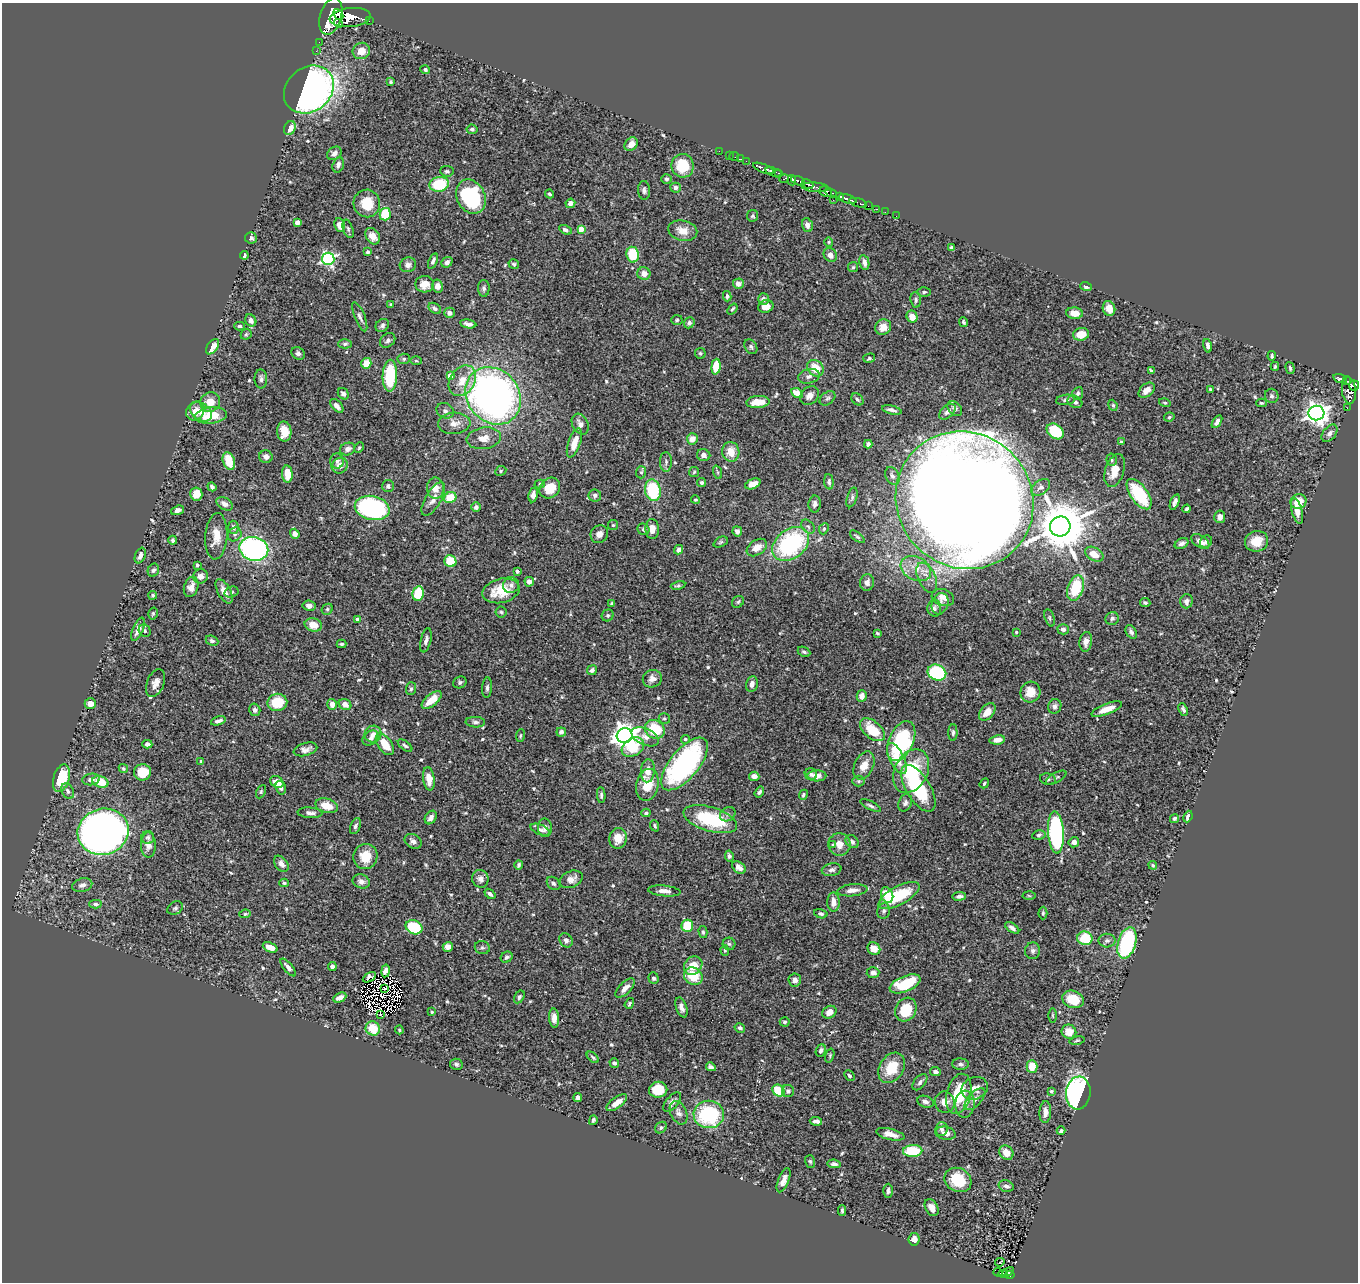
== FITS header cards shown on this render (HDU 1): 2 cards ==
NAXIS1  =                 1356
NAXIS2  =                 1280

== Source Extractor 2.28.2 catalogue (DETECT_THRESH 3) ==
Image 1356 x 1280 px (HDU 1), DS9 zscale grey, 1 PNG px = 1 image px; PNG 1360 x 1284 px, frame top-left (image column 1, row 1280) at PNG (2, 3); each listed source drawn as its Kron ellipse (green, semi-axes under 4 px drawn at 4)
Background 0.504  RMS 0.021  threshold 0.0617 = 3 sigma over >= 5 px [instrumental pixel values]
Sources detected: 599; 8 with non-positive FLUX_AUTO (blend fragments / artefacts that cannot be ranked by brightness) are neither listed nor drawn; of the other 591, the 500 brightest by FLUX_AUTO listed and drawn (91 fainter detections omitted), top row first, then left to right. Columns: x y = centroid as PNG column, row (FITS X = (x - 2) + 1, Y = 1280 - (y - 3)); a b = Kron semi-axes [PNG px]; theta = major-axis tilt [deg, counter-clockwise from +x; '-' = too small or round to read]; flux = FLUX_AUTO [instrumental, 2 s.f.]
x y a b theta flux
338 14 6 4 -48 850
331 16 19 10 73 4600
350 17 21 9 6 2500
369 21 2 2 - 24
338 23 5 3 - 250
319 42 2 2 - 5.2
316 51 2 2 - 6
361 51 9 8 - 15
425 70 5 4 - 3.3
391 82 3 3 - 1.7
309 90 27 22 39 600
290 128 7 5 63 13
472 129 5 4 - 3.1
631 144 7 6 - 11
719 151 2 2 - 7.8
334 153 8 6 38 5.5
730 155 3 2 - 14
734 157 5 3 - 7.9
741 159 2 2 - 7.2
746 161 2 2 - 9.5
338 165 8 5 73 5.3
683 166 12 11 - 42
764 168 11 4 -22 860
447 171 7 5 -5 2.7
774 172 9 4 -19 350
779 174 3 2 - 110
666 179 5 5 - 2.9
784 179 5 3 - 100
792 180 5 3 - 150
798 181 7 3 -20 230
439 184 10 7 11 67
807 184 6 3 -23 240
815 187 13 4 -4 210
675 188 5 5 - 5.2
644 190 9 6 -86 4.1
826 192 6 5 - 860
831 193 6 3 -25 250
550 194 4 3 - 2.3
840 196 4 3 - 260
471 197 18 14 -63 140
848 199 9 3 -16 580
833 200 2 2 - 21
367 203 14 13 - 32
570 203 5 4 - 7
858 203 9 3 -18 50
868 206 2 2 - 3.2
876 209 3 2 - 13
885 212 2 2 - 7.5
385 214 6 5 - 48
753 216 6 5 - 2.2
896 216 2 2 - 3.5
297 222 4 4 - 13
340 225 7 5 -80 12
807 225 7 5 -72 6.2
348 229 9 5 -72 3
581 229 4 4 - 20
565 230 6 4 -31 4.1
683 231 15 10 -12 16
373 236 9 6 -55 12
251 238 6 5 - 5.4
829 242 5 4 - 1.7
952 247 4 3 - 2.9
368 252 3 3 - 3.2
244 255 4 3 - 3
633 255 8 6 -80 48
830 255 7 6 - 6.9
328 259 6 6 - 250
433 261 8 4 69 4.2
447 262 6 5 - 4.3
864 262 7 5 -78 6.9
514 264 5 4 - 2.5
408 265 8 7 - 5.9
853 267 5 5 - 2
644 274 6 6 - 11
425 284 9 8 - 14
738 284 5 5 - 8.2
437 286 6 5 - 10
1086 287 6 4 -20 3.8
484 288 8 6 88 3.8
924 292 6 4 2 2.4
727 296 5 4 - 2.6
763 299 6 5 - 5.6
916 300 8 5 -85 3.2
391 304 3 3 - 2
766 307 8 6 21 14
435 308 7 4 -36 4.1
1109 308 7 6 - 12
732 309 6 3 51 2.3
449 313 5 5 - 5.2
1075 313 8 5 -4 13
360 317 15 5 -68 5.2
912 317 6 5 - 16
251 320 6 5 - 6.3
677 320 5 5 - 2
964 322 5 3 - 2.4
689 323 6 5 - 3.4
468 324 8 4 -9 5.8
382 325 7 6 - 4
239 326 5 4 - 2
883 327 8 7 - 13
246 334 6 5 - 2
1081 334 8 6 12 21
388 340 8 6 41 3.9
345 344 7 4 1 2.6
1208 346 7 4 -75 4.4
212 347 8 5 53 18
751 347 8 6 -57 3.3
298 353 7 6 - 4.1
700 353 5 5 - 2.3
1272 356 4 3 - 2.8
869 358 6 4 15 2.1
404 359 6 5 - 2.7
416 361 6 4 -1 1.8
366 363 6 5 - 22
1275 366 4 3 - 1.7
716 367 8 4 85 32
815 368 9 7 -45 28
1290 368 6 3 -74 2.2
1151 370 4 3 - 2.3
390 376 16 7 88 73
450 376 4 4 - 15
809 376 11 7 13 6.3
261 379 9 6 -89 4.3
1340 379 7 3 -17 85
1346 380 4 3 - 46
462 381 16 12 57 25
1354 385 5 5 - 260
1210 389 4 4 - 1.8
1147 390 9 6 41 9.4
1349 390 13 7 -84 460
797 393 6 4 -29 17
1078 393 6 5 - 3
343 394 6 5 - 5.5
493 396 30 26 -50 730
809 396 10 8 46 9.3
1272 396 7 6 - 3.5
827 398 9 6 39 3.7
857 399 7 5 -44 2.8
1066 400 9 5 7 3.5
210 402 10 9 - 17
758 402 12 6 5 22
1075 402 8 6 -29 4
1165 403 6 4 -16 1.9
1261 403 5 4 - 2.2
1113 405 5 4 - 1.9
337 406 8 5 -49 7
1347 408 2 2 - 4.5
955 409 8 6 -46 4.1
892 410 10 4 -13 4.7
195 411 10 8 51 12
445 411 9 7 -29 5.2
201 412 12 8 -33 16
947 412 10 6 42 6
1316 413 8 7 - 890
211 416 16 8 7 35
1169 417 5 4 - 2.2
1217 422 7 4 58 4.8
454 423 16 10 5 13
580 424 11 8 -61 7.6
1055 431 9 7 -38 59
284 432 10 7 -87 19
1329 433 10 6 50 5.5
484 438 17 10 8 15
692 439 5 5 - 14
1121 442 4 3 - 2
574 443 15 6 71 22
868 444 4 4 - 4.5
359 448 6 3 62 1.8
348 449 8 6 18 5.9
731 452 10 8 -80 19
704 455 7 6 - 6
266 457 7 6 - 6.2
1112 460 6 5 - 2.3
229 461 9 6 -71 29
337 461 7 7 - 4
666 462 10 6 90 3.9
340 466 8 7 - 12
1115 470 17 9 73 21
501 471 6 4 25 1.9
641 472 6 5 - 2.7
694 472 5 5 - 2.1
717 472 7 4 -71 2.2
287 474 8 5 -85 23
892 476 9 6 -61 5
829 482 7 4 -85 3
702 483 4 4 - 2.9
540 484 5 4 - 2.1
753 484 8 5 24 13
388 486 6 6 - 4.1
212 487 5 3 - 3.2
1041 487 10 7 35 6.2
435 488 10 8 -89 11
550 488 11 9 45 28
653 490 11 8 -78 79
196 494 7 6 - 19
1139 494 18 8 -54 78
533 495 7 5 81 6.9
595 495 6 6 - 3.7
450 497 6 5 - 31
852 497 10 5 73 3.2
433 499 18 8 60 11
695 500 4 4 - 1.8
965 500 71 67 -44 5900
1298 501 8 7 - 19
1175 502 8 4 70 5.2
225 504 9 6 -30 8
815 504 8 6 89 5.8
476 507 5 5 - 4.2
372 508 17 12 -13 220
1187 509 4 3 - 2.4
178 510 7 4 20 5.9
1297 511 13 5 -75 16
1220 517 6 5 - 7.2
613 525 5 5 - 2
808 526 8 5 -48 3.5
1060 526 10 10 - 8000
233 527 6 5 - 5.9
643 529 6 5 - 2.6
652 529 10 7 -87 11
824 529 6 4 67 2.4
737 531 5 4 - 5.5
235 534 7 6 - 4
295 534 5 4 - 8
599 534 9 8 - 8.9
216 536 23 11 86 20
857 537 9 4 -37 2.5
173 540 4 3 - 3.3
1256 541 12 10 16 22
721 542 7 5 26 2.5
1200 542 10 6 -33 9
1206 542 6 5 - 4.6
791 544 20 14 38 160
1182 544 7 5 27 5.2
757 548 11 7 34 14
254 549 14 12 -12 320
679 550 5 4 - 6.6
1094 554 10 6 -29 17
140 556 8 5 68 7.8
450 561 6 6 - 42
197 565 4 3 - 3.6
916 569 16 11 -27 20
153 570 6 5 - 3.4
517 571 4 3 - 4.6
200 576 7 7 - 8.1
927 578 16 8 -65 13
529 582 5 4 - 7.4
867 583 8 7 - 5.5
511 585 8 8 - 5.5
678 585 7 3 11 2.2
191 587 10 7 72 10
1076 588 13 8 71 56
224 591 13 6 -61 13
501 591 19 12 13 39
231 592 7 5 16 2.6
418 593 7 5 78 43
153 595 4 4 - 2.3
943 598 11 8 -18 9
1186 601 7 6 - 5.3
738 602 6 5 - 2.5
612 603 4 3 - 1.8
1145 603 5 4 - 2.8
940 604 11 8 70 7.6
309 606 6 5 - 6.7
934 608 8 7 - 4.9
327 609 6 5 - 2.5
501 612 5 5 - 2.7
153 613 6 4 75 2.2
608 615 6 5 - 2.9
1050 618 9 5 -73 2.3
1112 618 7 6 - 3.5
358 619 4 4 - 11
313 625 9 6 -13 15
138 629 12 5 68 8.4
1063 629 5 5 - 4.8
145 631 6 5 - 3
1016 632 3 3 - 1.7
1131 632 7 5 -60 4.6
877 633 4 3 - 2
426 640 12 5 77 5.4
212 641 6 5 - 3.5
1086 642 10 6 81 7.1
342 644 5 4 - 2.7
804 652 7 4 -26 3.2
592 670 5 4 - 4.4
937 673 9 7 -22 120
652 679 9 8 - 10
460 682 7 5 28 2.7
155 683 15 8 68 9.5
752 684 8 6 78 7.2
487 688 10 5 86 3.9
411 689 6 5 - 3
1030 692 10 10 - 21
862 696 5 5 - 7.6
432 700 12 5 39 20
277 702 10 8 11 42
90 703 5 5 - 11
332 704 5 5 - 8.5
345 704 6 5 - 8.5
1055 706 7 6 - 5
1107 709 16 5 21 19
255 710 6 5 - 5.7
1183 710 6 4 -66 3.2
987 712 10 6 48 15
664 718 6 5 - 2.4
218 721 8 4 17 5.3
475 722 10 5 -4 4
655 729 10 9 - 51
872 730 14 8 -40 37
561 732 5 4 - 3.8
953 733 8 4 89 3.2
373 734 8 8 - 7.5
520 736 6 4 83 1.8
625 736 8 7 - 1300
645 737 14 8 -25 10
370 738 9 6 40 5.3
685 739 4 4 - 3.2
997 740 8 4 8 9.5
901 741 21 12 65 140
147 744 5 4 - 5.2
385 744 12 7 -54 27
405 746 8 4 -37 2.8
633 747 12 8 33 47
305 749 12 6 15 6.4
897 758 17 7 -64 24
201 762 3 3 - 3
684 764 32 14 50 270
864 766 15 9 64 14
123 768 5 4 - 2
648 771 11 7 86 13
911 771 23 16 62 72
142 772 9 8 - 26
811 774 6 6 - 4.3
754 776 5 4 - 8.5
817 776 9 5 0 10
61 778 14 8 73 49
1056 778 11 5 29 3.2
91 779 9 5 7 4.8
429 779 12 6 -82 19
1048 779 8 5 -11 3
859 781 6 5 - 2.4
100 782 8 5 -17 34
277 782 7 5 -30 16
984 783 5 3 - 2.3
647 785 16 11 79 33
281 788 7 5 -72 5.8
918 788 26 12 -59 120
68 791 8 5 -64 4.7
261 792 7 4 64 2.2
759 792 6 4 55 3.5
601 795 8 4 -87 3.1
803 795 5 4 - 2.2
905 803 9 6 65 5
327 806 11 7 -15 23
871 806 11 4 -26 3.4
310 813 12 5 -4 6.6
646 813 4 4 - 2.8
728 814 8 6 34 3.9
1188 816 6 4 67 5.8
431 818 7 5 56 6.5
1174 818 5 4 - 3.1
710 819 28 12 -17 93
355 826 8 5 67 3.7
655 826 6 4 -70 2.5
545 828 9 7 -86 6.2
540 830 10 5 -22 3.8
103 832 26 23 18 1300
1056 833 21 8 -86 210
1039 835 7 5 11 2.9
148 837 6 6 - 3.2
618 838 10 8 79 22
413 841 9 6 -34 6
852 842 7 5 -43 4.2
1074 842 5 5 - 4.7
839 844 11 11 - 13
148 845 12 7 -89 8.6
833 845 4 3 - 1.9
365 856 12 12 - 26
729 856 5 4 - 3.5
281 864 9 6 -52 6.9
519 865 5 4 - 2.6
1153 865 4 4 - 2
739 867 7 5 -37 7.1
832 870 10 6 10 4.9
480 879 9 8 - 7.5
571 879 12 8 22 9.1
361 881 9 6 -22 7.1
284 883 4 4 - 1.9
554 883 7 5 -44 3.4
82 885 10 6 15 6
852 890 15 6 6 9.9
664 891 16 5 -5 9.7
490 894 6 4 -40 4.1
887 895 8 6 -70 37
899 896 23 9 28 68
959 896 7 4 7 5.5
1029 896 6 4 -3 1.8
833 902 9 6 -89 11
95 904 6 4 -2 2.8
175 908 8 6 29 3.4
884 911 8 6 78 3.6
1043 913 6 4 89 2.4
245 914 6 4 9 2
821 914 7 4 -14 3.5
687 926 6 6 - 43
414 927 8 6 -24 73
1012 928 8 4 -35 4.4
703 932 6 4 -76 2.3
1085 938 7 7 - 46
566 940 7 6 - 4.5
1107 941 8 7 - 4.4
1127 943 16 9 74 140
729 944 6 6 - 2.8
270 947 8 4 -22 15
448 947 5 5 - 11
482 948 7 6 - 3.4
874 949 6 6 - 17
725 950 5 4 - 1.9
1033 951 8 7 - 4.8
507 957 6 5 - 3.3
693 966 10 8 46 21
288 967 11 4 -51 6.7
332 967 4 4 - 4.9
386 971 6 4 79 7.4
873 973 6 5 - 6.3
693 976 9 8 - 33
369 977 7 4 30 5.5
654 978 6 5 - 3.2
795 980 6 6 - 7.4
905 984 16 7 23 62
625 988 12 5 45 8.4
384 989 3 3 - 2.2
519 997 7 4 59 3.1
340 998 7 4 26 7.5
1073 999 11 8 -20 38
629 1003 6 4 54 2
681 1007 10 5 -71 6.6
906 1010 12 10 60 38
432 1012 3 3 - 1.8
829 1012 7 6 - 11
381 1014 3 2 - 1.8
1053 1016 7 3 -89 1.8
554 1018 9 5 -87 9.9
785 1022 5 4 - 2.7
373 1028 7 7 - 31
740 1028 5 4 - 3.9
399 1030 4 3 - 1.7
1069 1032 7 7 - 17
1077 1040 7 3 11 1.7
821 1051 6 4 67 3.8
830 1056 7 4 73 2
593 1057 7 3 -42 2.3
614 1063 5 4 - 4.4
456 1064 6 5 - 2.9
960 1064 8 5 -1 3.5
1032 1066 6 5 - 25
711 1067 5 4 - 4.2
891 1068 16 12 57 37
935 1072 5 4 - 4.3
849 1076 6 4 -47 2.5
920 1082 9 5 51 4.2
975 1088 13 11 25 11
658 1090 9 8 - 35
778 1090 6 5 - 37
788 1091 6 6 - 4.6
1051 1091 4 3 - 1.9
1078 1093 16 12 83 270
959 1094 20 12 76 59
578 1098 4 4 - 5.7
975 1099 13 6 48 7.9
672 1102 12 6 50 6.7
925 1102 8 5 -20 5.1
945 1102 11 9 -75 12
617 1103 12 5 36 12
965 1104 13 9 86 11
1045 1112 11 6 87 8.6
679 1113 12 8 -65 6.7
709 1114 15 13 2 120
593 1120 5 3 - 3.1
816 1121 6 3 -8 4.6
661 1128 6 5 - 3
942 1129 7 6 - 5
1061 1131 4 4 - 4.3
946 1133 10 6 -12 9.3
890 1134 14 5 -14 12
913 1151 10 6 4 50
1006 1153 7 6 - 14
810 1161 6 5 - 2.3
834 1164 7 4 -8 4.1
783 1180 13 5 68 9.2
958 1180 14 11 -29 43
1006 1186 8 5 -15 4.9
888 1191 7 4 88 3.6
932 1208 9 6 -62 9.7
842 1210 5 3 - 2.4
914 1239 6 5 - 8.1
1000 1262 4 2 - 2
998 1272 4 3 - 6.9
1008 1272 6 3 31 17
1003 1274 5 3 - 20
1010 1275 5 3 - 33
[91 fainter detections neither listed nor drawn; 8 non-positive-flux detections neither listed nor drawn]